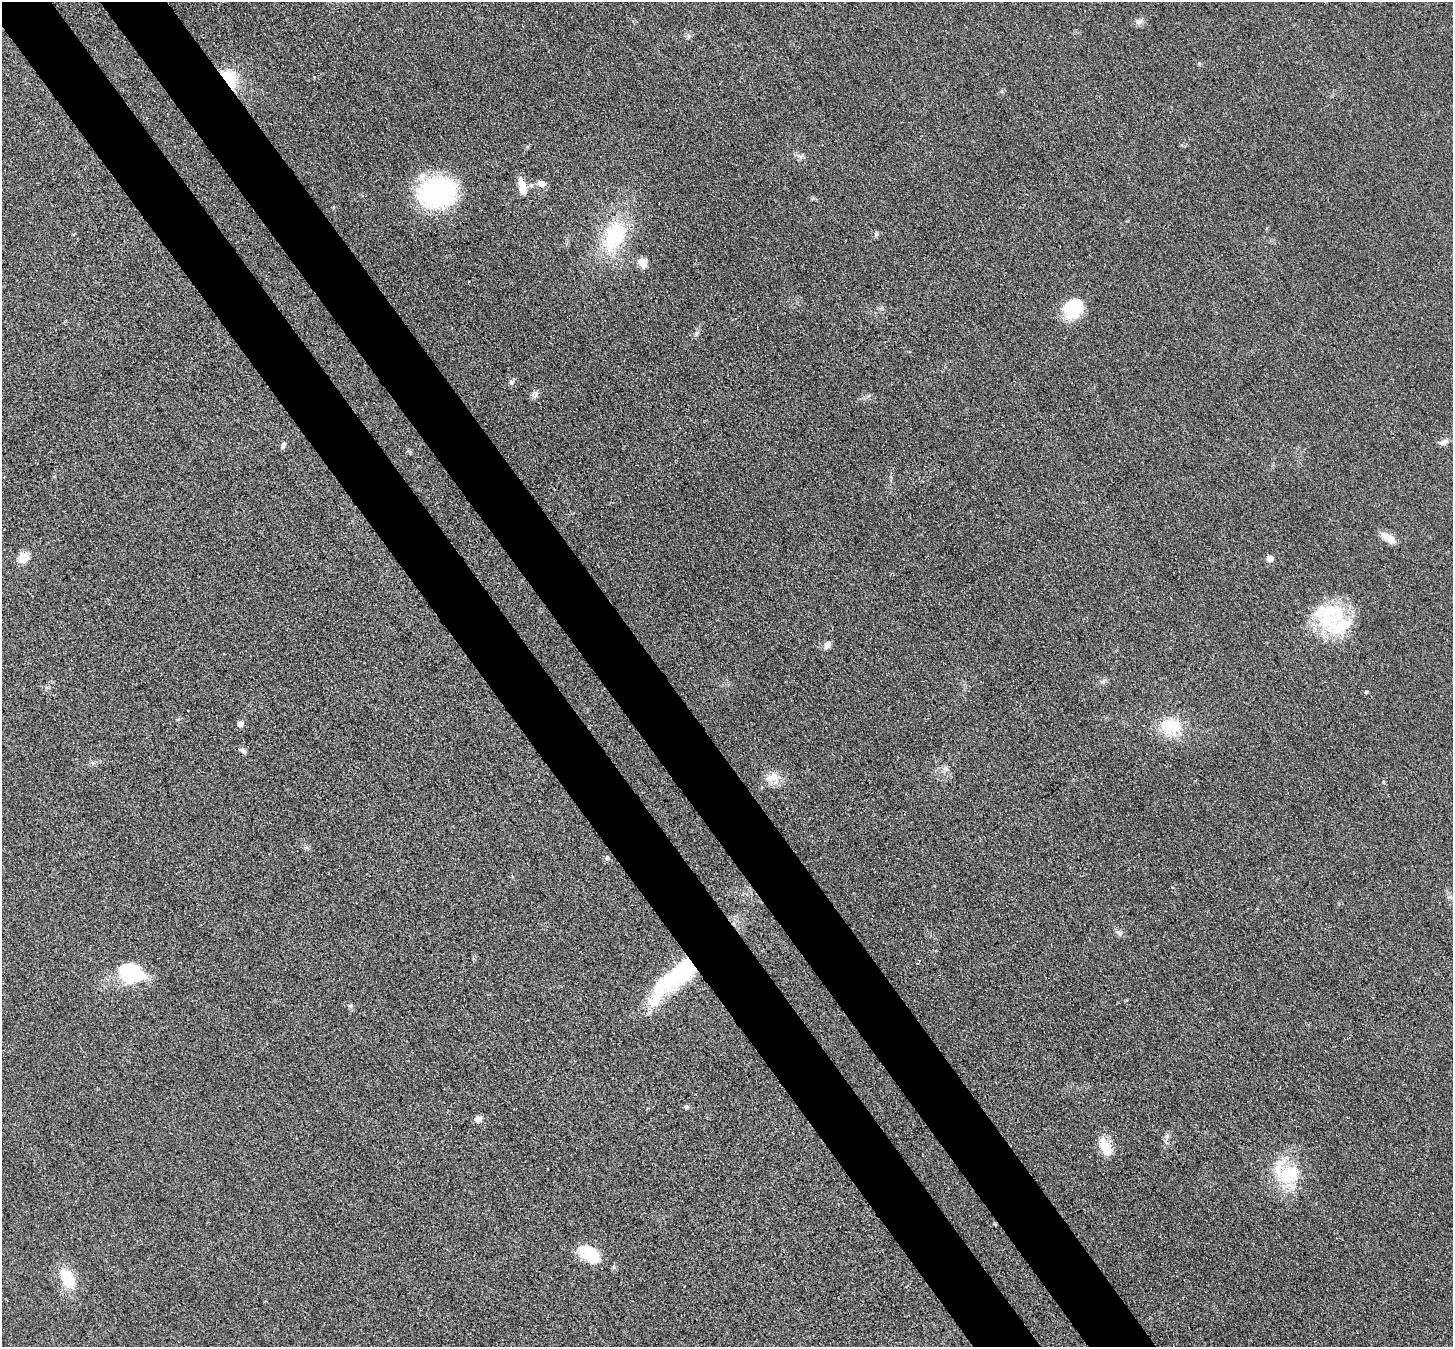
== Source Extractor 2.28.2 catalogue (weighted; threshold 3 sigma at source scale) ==
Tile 11 of 4 x 4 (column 3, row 3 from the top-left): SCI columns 2982-4432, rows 1554-2898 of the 5962 x 5933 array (HDU 1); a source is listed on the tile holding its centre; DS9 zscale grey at full resolution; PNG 1455 x 1349 px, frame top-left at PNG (2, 2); no overlay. Shown black and unused: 9% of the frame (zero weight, under 3 of 4 exposures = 7% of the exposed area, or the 3 px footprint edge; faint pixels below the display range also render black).
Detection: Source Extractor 2.28.2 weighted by HDU 2 'WHT'; one run over the whole footprint, this tile lists its part. Background 0.0546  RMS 0.0095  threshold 0.0427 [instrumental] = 3 sigma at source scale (4.5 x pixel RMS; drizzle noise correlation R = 1.50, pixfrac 1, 0.05/0.05 arcsec/px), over >= 5 px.
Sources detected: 44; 2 inside a brighter object's white glare — not listed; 4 inside a brighter listed object's ellipse — not listed separately; the other 38 listed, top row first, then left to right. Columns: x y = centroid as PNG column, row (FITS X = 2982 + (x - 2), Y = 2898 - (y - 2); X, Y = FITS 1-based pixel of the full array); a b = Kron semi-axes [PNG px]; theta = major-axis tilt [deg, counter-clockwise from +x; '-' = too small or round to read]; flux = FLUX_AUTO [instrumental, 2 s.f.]
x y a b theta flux
1139 22 12 6 23 3.9
229 79 19 14 -61 37
799 156 14 3 -11 2.3
541 183 12 9 -6 5.8
523 189 22 10 -76 12
438 192 28 21 11 200
876 234 6 5 - 1.7
615 235 32 20 65 72
643 263 10 8 -61 10
1073 309 23 20 56 35
511 382 7 6 - 2.2
536 393 9 6 -83 3
1444 442 11 6 27 4.3
283 445 9 5 56 2.1
1388 538 19 8 -33 10
23 557 12 10 46 12
1270 558 5 5 - 11
1336 612 55 21 -14 47
827 645 11 7 57 4.2
1103 681 11 3 31 1.9
1366 692 4 4 - 1.3
240 724 6 5 - 5.1
1171 726 20 14 -2 39
244 752 8 6 -46 2.6
946 769 7 4 -19 2.2
773 778 20 14 8 13
607 858 7 5 1 2.2
1119 933 10 7 -49 3.4
127 974 27 19 -79 39
676 977 75 21 41 120
351 1006 7 4 90 1.8
687 1107 6 5 - 2
478 1119 9 7 26 4.8
1167 1136 8 5 47 2.5
1106 1147 24 11 -62 18
1288 1174 32 26 23 51
589 1253 25 15 -36 33
67 1278 27 17 -62 27
Overlapping masked pixels (flux is a lower limit): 2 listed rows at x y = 229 79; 676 977
Unlisted compact peaks at least as high as the median listed source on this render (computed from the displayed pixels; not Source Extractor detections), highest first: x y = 1199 63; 696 333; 689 36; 614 1267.